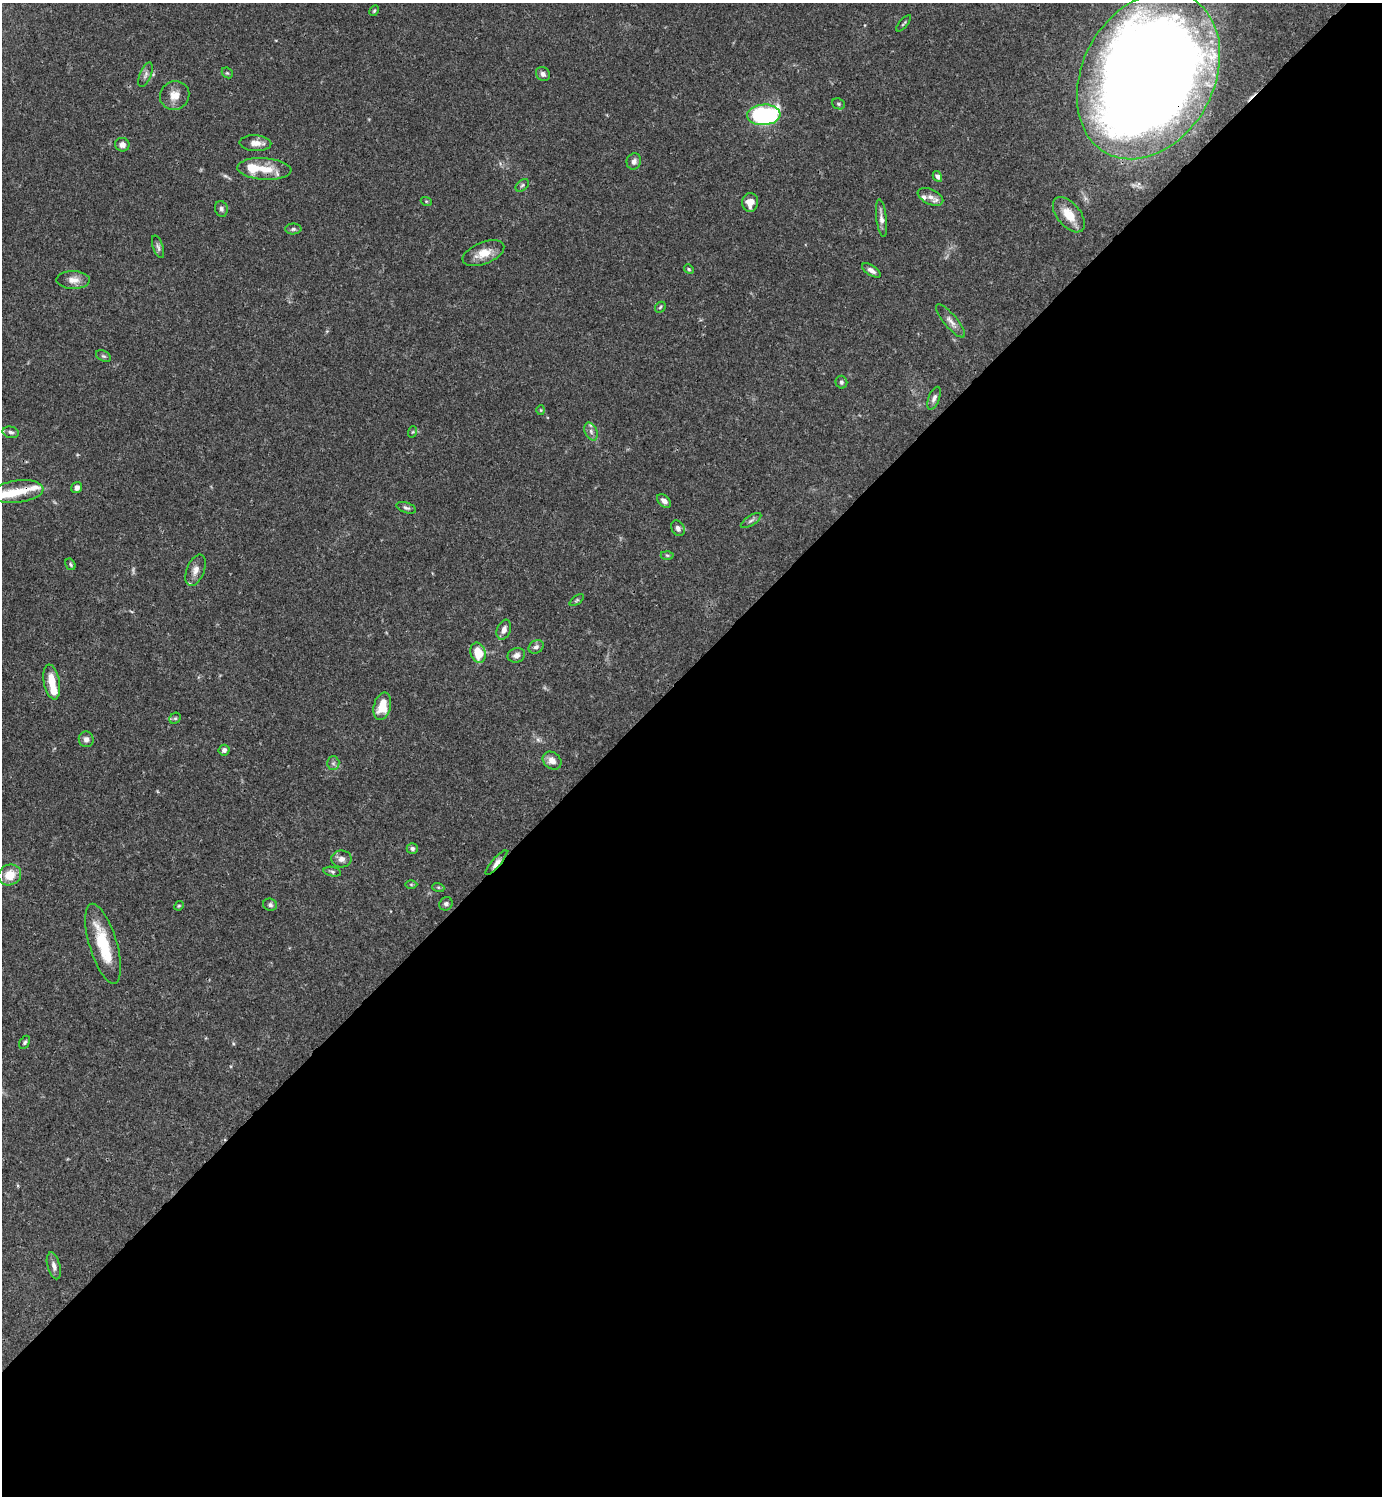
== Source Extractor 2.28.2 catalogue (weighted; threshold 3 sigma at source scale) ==
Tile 15 of 4 x 4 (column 3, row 4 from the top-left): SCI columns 3062-4441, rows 1-1494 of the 5979 x 5980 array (HDU 1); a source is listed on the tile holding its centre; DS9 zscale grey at full resolution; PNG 1384 x 1498 px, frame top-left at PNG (2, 3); each listed source drawn as its Kron ellipse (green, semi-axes under 4 px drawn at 4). Shown black and unused: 55% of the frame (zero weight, under 3 of 4 exposures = <1% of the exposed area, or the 3 px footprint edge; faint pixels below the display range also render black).
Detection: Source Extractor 2.28.2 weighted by HDU 2 'WHT'; one run over the whole footprint, this tile lists its part. Background 0.0656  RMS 0.0031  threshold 0.0141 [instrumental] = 3 sigma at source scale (4.5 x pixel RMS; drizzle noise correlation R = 1.50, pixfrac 1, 0.05/0.05 arcsec/px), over >= 5 px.
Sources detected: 76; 1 too faint to see at this stretch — neither listed nor drawn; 5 inside a brighter listed object's ellipse — not listed separately; the other 70 listed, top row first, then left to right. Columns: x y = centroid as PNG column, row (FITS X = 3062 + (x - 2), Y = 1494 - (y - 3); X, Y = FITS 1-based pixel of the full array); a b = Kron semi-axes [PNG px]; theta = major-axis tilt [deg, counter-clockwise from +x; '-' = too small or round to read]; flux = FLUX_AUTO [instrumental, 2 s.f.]
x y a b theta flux
374 11 6 4 62 0.41
904 23 10 3 49 0.45
227 73 6 5 - 0.46
543 74 7 6 - 1.2
146 75 13 5 67 1.2
1148 75 88 65 61 750
175 95 15 14 - 3.8
838 104 7 5 -22 0.54
764 115 16 10 4 48
255 143 16 8 -2 2.9
122 145 7 6 - 1.6
634 161 8 7 - 1.3
264 169 27 11 -4 6.9
937 176 5 4 - 1
522 185 8 5 40 0.63
930 197 14 7 -26 2
426 201 5 3 - 0.31
750 202 9 8 - 3.2
221 209 8 6 -74 0.85
1069 215 21 11 -50 5.7
881 218 19 5 -83 1.8
293 229 8 5 0 0.69
158 247 12 5 -71 0.96
483 253 22 11 22 5
689 269 5 4 - 0.43
871 270 10 5 -33 1.4
73 280 17 9 -1 2.8
660 307 6 4 47 0.46
951 321 21 6 -50 2
103 356 8 5 -26 0.61
841 382 6 6 - 0.69
934 398 12 5 68 1.2
541 410 5 3 - 0.3
591 431 9 6 -64 1.3
11 432 8 5 -14 0.96
412 432 6 3 70 0.39
77 487 6 5 - 1.3
18 492 26 11 7 6.6
664 501 8 5 -44 1.5
406 508 10 5 -18 0.8
751 521 12 4 32 0.91
678 528 8 6 -61 1.2
667 555 6 4 -2 0.49
70 564 6 4 -59 0.55
196 570 16 9 68 2.3
577 600 8 4 36 0.48
504 630 10 6 68 1.8
536 647 8 6 33 0.95
478 653 10 7 -75 6.9
516 655 9 7 19 1.4
52 682 18 8 -79 5.4
382 706 14 8 75 6.2
175 718 6 5 - 0.55
86 739 8 7 - 1.5
224 750 5 5 - 1
552 761 10 8 -40 2.3
333 763 6 6 - 0.83
412 848 6 5 - 0.83
341 859 10 8 1 1.7
496 862 16 4 50 1.7
332 872 9 4 -12 0.65
10 875 11 10 - 5.6
411 884 6 4 -1 0.37
438 887 6 4 -19 0.44
446 904 7 6 - 0.85
270 905 7 6 - 0.77
179 906 5 4 - 0.38
103 944 41 14 -73 13
25 1042 7 4 58 0.58
54 1266 14 6 -73 1.6
Overlapping masked pixels (flux is a lower limit): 4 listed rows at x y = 1148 75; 264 169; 18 492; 496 862